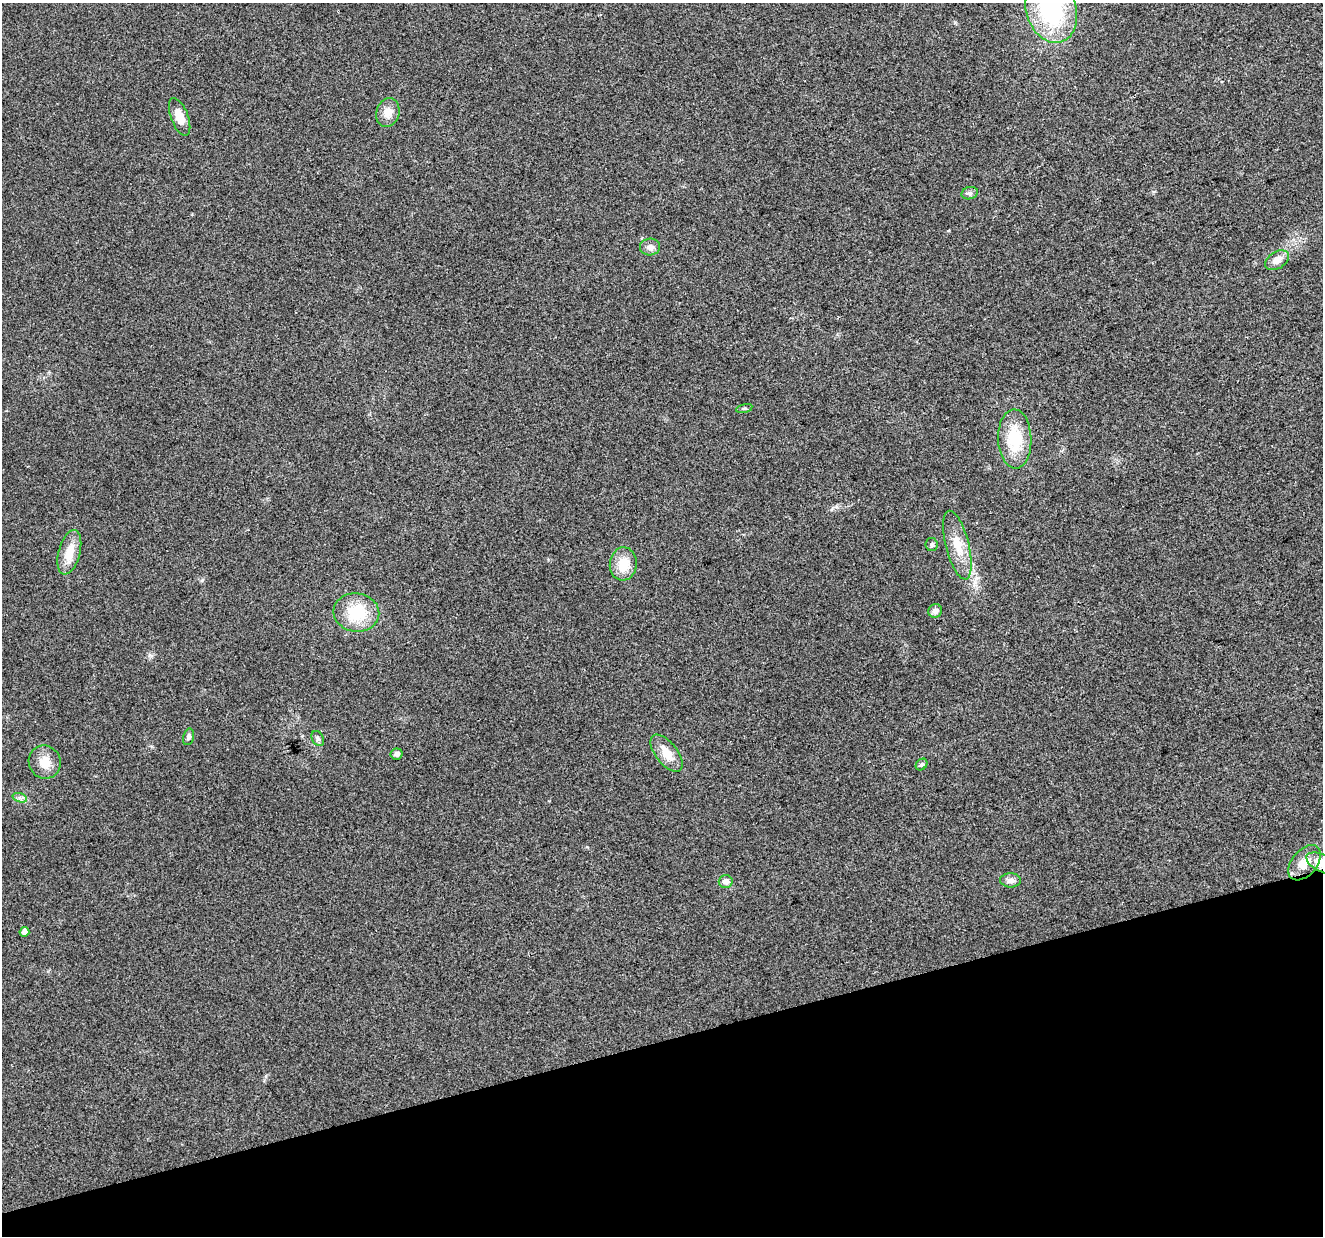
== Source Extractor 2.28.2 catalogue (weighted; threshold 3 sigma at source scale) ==
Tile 14 of 4 x 4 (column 2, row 4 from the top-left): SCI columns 1322-2642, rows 56-1289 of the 5285 x 5096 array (HDU 1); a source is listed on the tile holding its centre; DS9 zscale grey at full resolution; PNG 1325 x 1238 px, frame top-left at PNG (2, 3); each listed source drawn as its Kron ellipse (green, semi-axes under 4 px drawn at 4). Shown black and unused: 16% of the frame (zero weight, under 2 of 3 exposures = <1% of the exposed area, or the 3 px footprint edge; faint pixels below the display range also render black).
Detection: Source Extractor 2.28.2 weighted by HDU 2 'WHT'; one run over the whole footprint, this tile lists its part. Background 0.0283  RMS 0.0061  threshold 0.0276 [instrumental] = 3 sigma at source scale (4.5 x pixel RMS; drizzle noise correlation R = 1.50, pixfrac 1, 0.0396/0.0396 arcsec/px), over >= 5 px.
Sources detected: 26; all 26 listed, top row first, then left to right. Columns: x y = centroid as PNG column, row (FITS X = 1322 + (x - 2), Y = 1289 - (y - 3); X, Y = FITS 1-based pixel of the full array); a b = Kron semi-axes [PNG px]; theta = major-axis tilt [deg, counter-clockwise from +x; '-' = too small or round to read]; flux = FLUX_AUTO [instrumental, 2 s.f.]
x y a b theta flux
1051 9 34 25 -73 73
388 113 14 11 73 6.8
180 117 20 8 -69 7.9
970 193 8 6 16 1.7
650 247 10 8 3 3
1277 260 13 8 31 5.4
744 408 8 3 13 0.89
1015 439 29 16 -88 25
932 545 6 6 - 1.3
957 545 35 11 -76 13
69 552 23 10 75 11
623 564 16 13 84 13
935 611 7 6 - 3.4
356 613 23 19 -7 24
188 737 8 5 76 1.9
318 738 8 5 -60 1.5
667 753 22 11 -52 10
397 754 6 5 - 2.4
45 762 17 16 - 9.2
921 764 6 5 - 1.4
20 798 7 4 -18 1.6
1305 863 20 12 50 10
1322 863 17 8 -25 17
1011 880 10 7 -1 2.9
726 882 7 6 - 3.8
24 932 5 5 - 3.9
Overlapping masked pixels (flux is a lower limit): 1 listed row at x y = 1322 863
Isophote crosses this tile's border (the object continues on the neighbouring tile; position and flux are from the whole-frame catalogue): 2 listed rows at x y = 1051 9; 1322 863
Unlisted compact peaks at least as high as the median listed source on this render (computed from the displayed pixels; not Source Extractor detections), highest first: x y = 202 580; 587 847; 266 1076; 955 22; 836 507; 150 655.